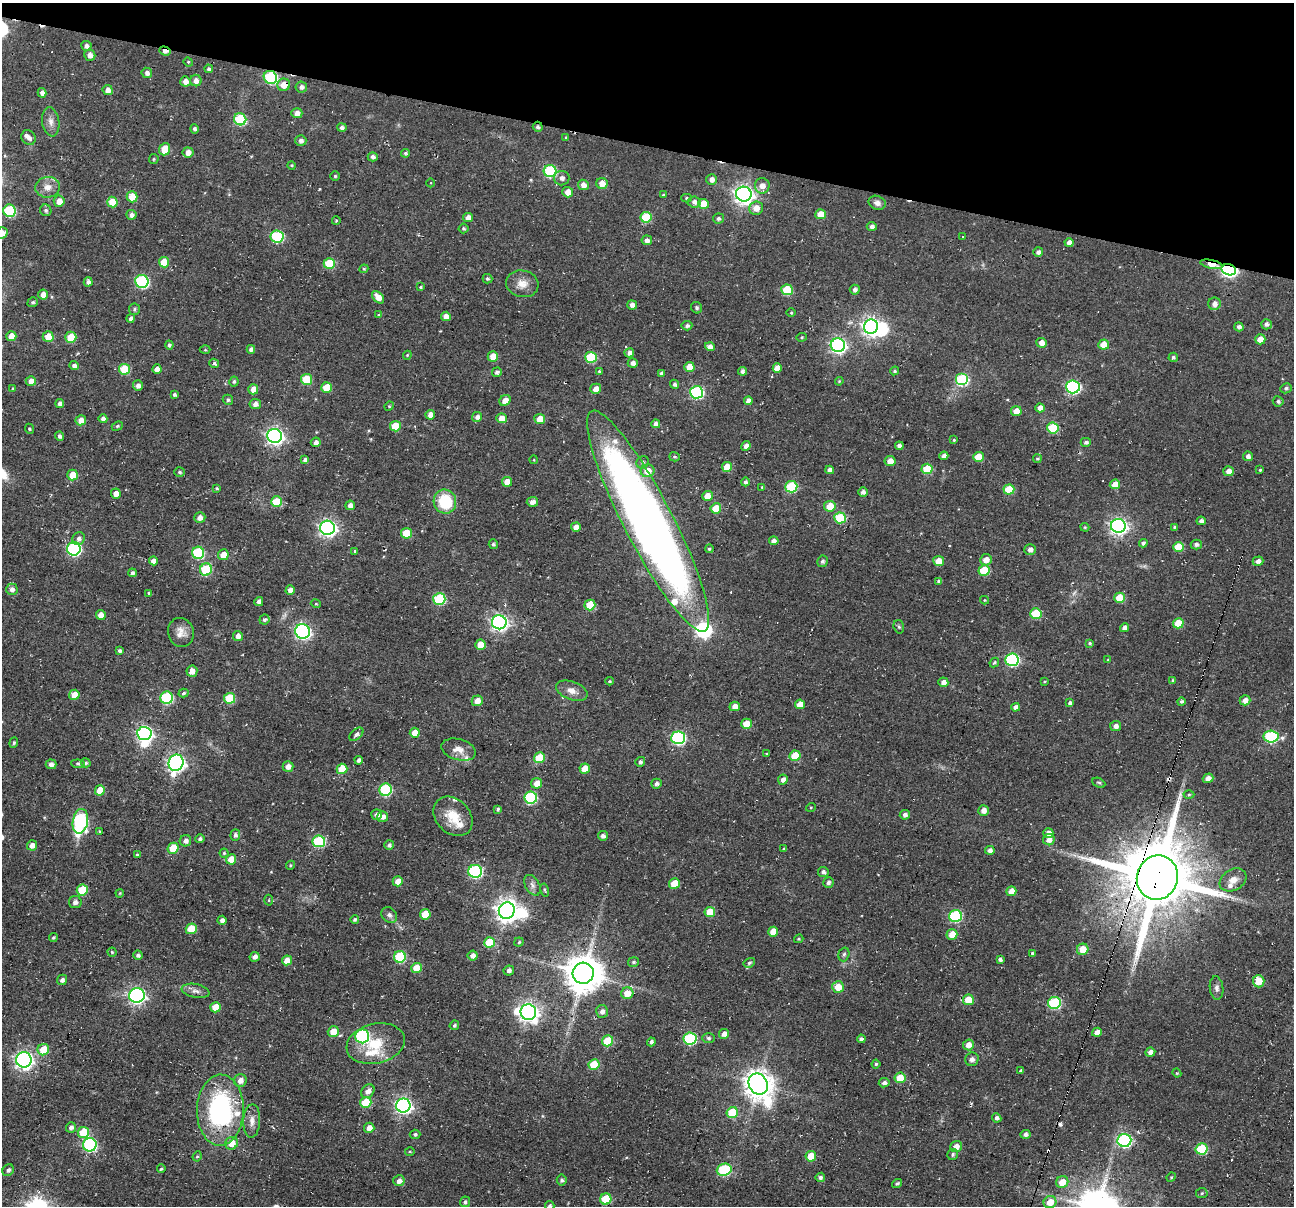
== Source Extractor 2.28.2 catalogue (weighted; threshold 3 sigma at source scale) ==
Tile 2 of 4 x 4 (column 2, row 1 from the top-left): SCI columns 1299-2590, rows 3772-4975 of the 5174 x 5222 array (HDU 1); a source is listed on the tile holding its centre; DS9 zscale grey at full resolution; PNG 1296 x 1208 px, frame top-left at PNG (2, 3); each listed source drawn as its Kron ellipse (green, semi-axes under 4 px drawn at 4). Shown black and unused: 12% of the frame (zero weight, under 2 of 3 exposures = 2% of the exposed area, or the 3 px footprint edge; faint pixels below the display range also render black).
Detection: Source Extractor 2.28.2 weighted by HDU 2 'WHT'; one run over the whole footprint, this tile lists its part. Background 0.0471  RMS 0.008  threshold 0.0362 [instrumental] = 3 sigma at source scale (4.5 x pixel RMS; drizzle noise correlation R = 1.50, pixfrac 1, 0.05/0.05 arcsec/px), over >= 5 px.
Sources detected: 461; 2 too faint to see at this stretch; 4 inside a brighter object's white glare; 8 cosmic-ray / hot-pixel residue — neither listed nor drawn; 10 inside a brighter listed object's ellipse — not listed separately; the other 437 listed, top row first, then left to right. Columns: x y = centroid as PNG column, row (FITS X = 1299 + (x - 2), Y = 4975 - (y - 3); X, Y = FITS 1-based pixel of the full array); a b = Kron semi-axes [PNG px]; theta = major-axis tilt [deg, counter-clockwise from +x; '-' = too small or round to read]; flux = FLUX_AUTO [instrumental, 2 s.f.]
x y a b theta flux
86 46 5 5 - 3
165 51 6 4 -19 4.5
90 55 6 5 - 4.9
188 62 5 4 - 0.91
209 69 4 4 - 1.6
147 73 5 5 - 3
270 77 7 6 - 88
185 81 5 5 - 5.2
196 81 6 5 - 4.3
284 85 6 6 - 10
301 87 6 5 - 2.8
108 90 5 5 - 4.7
42 93 5 4 - 3.2
297 113 5 5 - 4.3
240 119 6 6 - 54
51 122 15 8 -82 5.5
342 127 5 4 - 2.4
538 127 5 5 - 2.2
195 129 5 4 - 1.9
566 137 4 3 - 0.82
28 138 8 6 -53 3.9
301 141 5 5 - 3.1
165 149 6 5 - 16
188 152 5 5 - 5.8
405 153 4 4 - 1.5
373 157 5 4 - 2.5
154 159 5 4 - 0.96
292 165 4 4 - 1.1
550 171 6 6 - 67
335 176 4 4 - 1.2
562 178 7 7 - 3.4
712 179 5 5 - 4
431 183 4 3 - 0.6
602 183 6 5 - 7.8
583 185 5 5 - 4.9
762 186 8 7 - 6.8
48 187 12 10 6 7.3
568 192 5 5 - 7.8
744 194 8 7 - 440
663 195 4 3 - 0.9
132 197 5 5 - 13
686 198 5 4 - 1.2
59 201 5 5 - 6.6
112 202 5 5 - 14
694 202 6 5 - 3.9
877 203 9 7 -23 4
703 204 5 5 - 14
756 208 7 6 - 7.7
46 210 6 5 - 1.9
10 211 6 6 - 63
821 214 5 5 - 11
131 215 5 5 - 3.2
646 217 6 5 - 30
468 218 5 4 - 6
718 218 5 5 - 2.1
336 221 4 3 - 0.73
872 226 5 4 - 2.9
463 228 5 5 - 1.3
2 233 6 5 - 5.9
277 236 6 6 - 69
963 236 3 3 - 2.4
647 240 5 5 - 3.2
1069 243 4 4 - 4.2
1038 252 5 4 - 2.8
164 262 5 5 - 16
329 264 6 5 - 34
1211 264 11 4 -12 15
364 269 4 4 - 0.99
1229 270 7 5 -15 220
487 279 5 4 - 1.6
142 281 7 6 - 100
88 282 4 4 - 2.6
522 284 16 13 -14 9
421 287 4 3 - 1.1
787 290 5 5 - 28
855 290 5 5 - 2.9
43 294 5 5 - 6
378 297 7 4 -48 7.1
33 302 5 4 - 1.4
1214 304 6 6 - 4.2
632 305 5 4 - 3.8
697 308 6 5 - 1.4
134 309 5 5 - 1.6
791 313 5 3 - 0.89
379 315 4 4 - 1
446 316 5 5 - 5.6
131 318 4 4 - 2.9
1266 324 5 5 - 2.8
687 326 5 4 - 2.1
871 327 7 7 - 360
1239 327 5 4 - 2.6
11 336 5 5 - 8.9
48 337 5 5 - 15
71 337 5 5 - 17
802 337 5 4 - 0.96
1260 339 5 5 - 7
1042 343 5 5 - 5.5
169 345 4 4 - 1.8
838 345 7 6 - 230
1104 345 5 5 - 13
710 347 5 4 - 4.9
251 349 4 4 - 2.6
205 350 5 3 - 0.85
629 353 5 4 - 4.2
407 355 4 4 - 0.92
493 356 5 5 - 10
591 357 6 5 - 39
1173 357 4 4 - 1.6
214 363 5 4 - 2.1
633 363 5 4 - 3.6
74 366 5 4 - 2.6
689 367 5 5 - 10
777 368 5 4 - 6.8
124 369 5 5 - 27
157 369 5 4 - 4.5
599 371 4 3 - 0.93
743 371 4 4 - 2.8
895 371 4 3 - 1.2
497 372 5 4 - 2.2
662 374 4 4 - 2.7
307 379 5 5 - 27
962 380 6 6 - 71
31 381 5 5 - 5.1
234 381 5 4 - 1.5
839 381 4 3 - 0.81
675 384 5 4 - 2.1
138 386 5 5 - 3.3
326 387 5 5 - 15
1073 387 7 6 - 140
13 388 3 3 - 0.66
1286 388 6 5 - 1.6
253 389 5 5 - 7.2
596 389 5 5 - 5.8
696 392 6 6 - 110
174 395 4 4 - 1.8
228 400 5 5 - 1.5
505 400 6 5 - 6.6
748 401 4 4 - 3.9
1278 401 5 5 - 1.6
60 404 4 4 - 3.2
255 404 5 5 - 3.9
389 406 5 4 - 0.91
1040 408 5 4 - 4.7
1016 411 5 5 - 8.7
430 415 5 5 - 5.2
477 417 5 5 - 3.2
502 418 5 5 - 9
103 419 4 4 - 3.2
540 419 5 5 - 11
81 420 5 5 - 7
656 424 4 4 - 3.6
117 426 6 4 23 1.2
395 426 5 5 - 20
1053 428 6 5 - 33
29 429 5 4 - 1.1
60 436 4 4 - 2.3
275 436 7 7 - 280
954 440 3 3 - 0.94
316 442 5 5 - 3.2
1086 442 5 4 - 2.1
746 446 5 4 - 4.4
899 446 4 4 - 3.1
944 456 4 4 - 3.5
1248 456 5 5 - 3
674 457 5 4 - 1.2
978 457 5 5 - 14
1037 459 4 4 - 1
305 460 4 4 - 2.2
534 460 4 3 - 0.51
890 461 5 5 - 6
643 462 6 6 - 2
727 467 5 5 - 11
927 469 5 5 - 24
830 470 4 4 - 3.9
1260 470 3 3 - 0.94
648 471 7 6 - 12
1229 471 5 5 - 5.5
180 472 5 4 - 1.4
72 475 5 5 - 12
507 482 5 5 - 7.8
745 482 4 4 - 2.2
1115 484 5 5 - 9.2
762 487 3 3 - 0.58
791 487 6 5 - 49
217 488 4 3 - 1
1009 490 5 5 - 21
863 492 4 4 - 3.3
116 494 5 5 - 5.8
707 496 5 5 - 8.2
276 502 5 5 - 27
445 502 12 11 - 36
532 502 6 5 - 3.3
350 505 5 4 - 4.2
830 506 6 5 - 14
716 508 5 5 - 15
200 517 5 5 - 4.5
840 518 6 5 - 36
648 521 124 24 -63 850
1201 521 4 4 - 2.7
1118 526 7 7 - 300
576 527 5 4 - 5.9
1085 527 4 3 - 0.95
1174 527 4 3 - 0.9
327 528 7 7 - 300
406 533 5 5 - 19
79 539 7 6 - 2.8
774 541 5 4 - 2.7
1143 543 4 4 - 2.4
493 544 5 4 - 1.7
1196 544 5 5 - 2.6
1178 547 5 5 - 18
74 549 7 6 - 130
709 549 4 4 - 1.3
1030 550 5 5 - 3.9
355 551 3 3 - 0.87
198 553 6 6 - 57
223 555 5 5 - 9.8
986 560 6 5 - 6.5
153 561 4 4 - 4.3
822 561 6 5 - 2
939 561 5 5 - 9.6
1258 561 5 4 - 3.9
206 570 6 6 - 41
984 571 5 5 - 28
132 573 4 4 - 1.9
939 581 4 3 - 2.2
12 589 6 5 - 3.3
290 590 5 4 - 4.6
149 593 4 4 - 1.1
1120 598 5 5 - 17
439 599 6 6 - 56
984 600 4 4 - 0.86
259 602 5 4 - 3.5
316 604 5 3 - 0.69
590 605 5 5 - 23
1036 614 5 5 - 32
101 615 5 4 - 6
264 620 5 5 - 1.8
499 622 7 7 - 280
1178 623 5 5 - 18
899 627 7 5 -73 1.5
1124 628 4 4 - 4.4
303 631 7 7 - 210
181 632 15 13 -68 7.7
238 636 5 5 - 4.3
1090 643 4 3 - 1.2
480 645 5 5 - 12
119 651 4 4 - 2
1012 660 6 6 - 110
1108 660 4 3 - 0.72
994 662 5 3 - 1.2
192 671 5 5 - 5.4
1173 680 4 3 - 1.3
609 681 4 3 - 0.8
1045 681 3 3 - 0.77
943 682 5 5 - 4.7
572 691 16 9 -21 6.7
184 693 5 4 - 1.6
74 695 5 5 - 9
167 698 6 6 - 66
230 698 5 5 - 27
1245 700 5 5 - 5.2
477 701 5 5 - 7.1
1181 701 4 4 - 2
1070 703 4 4 - 2.6
800 704 5 5 - 8.5
735 706 5 5 - 6.3
1016 707 4 4 - 3.6
746 724 5 5 - 11
1116 726 5 5 - 3.4
144 733 7 6 - 230
415 733 5 5 - 8.2
356 734 8 5 41 2.8
1271 737 7 6 - 91
678 738 7 6 - 130
14 743 5 4 - 1.1
458 750 18 10 -15 7.6
767 754 4 3 - 0.78
795 756 5 5 - 20
539 758 5 5 - 22
359 760 4 4 - 3.2
640 762 5 4 - 2.2
86 763 5 4 - 1.3
176 763 8 7 - 300
51 764 5 5 - 3.8
78 764 7 4 -6 1.6
288 766 5 5 - 5.7
342 769 5 5 - 19
585 769 5 5 - 12
1208 778 5 4 - 4.9
783 780 5 5 - 3.8
537 783 5 5 - 6.9
1099 783 7 4 -27 1.3
656 784 5 5 - 2.4
100 790 5 5 - 15
386 790 6 6 - 72
1189 795 5 3 - 1
531 797 6 6 - 78
811 807 5 3 - 0.68
498 809 4 3 - 1.7
983 810 5 5 - 5.1
377 815 5 5 - 3.9
905 815 5 5 - 2.9
453 816 22 17 -46 18
383 817 5 5 - 3.8
80 821 12 7 81 110
99 831 3 2 - 0.74
1048 833 5 5 - 4.7
235 835 5 5 - 2.2
603 836 5 5 - 2.8
200 839 4 4 - 1.8
1049 840 6 5 - 6
185 841 6 5 - 3.5
319 841 6 6 - 67
32 845 5 5 - 5.4
389 845 5 4 - 2.5
173 848 5 5 - 22
783 849 4 3 - 0.93
990 850 5 4 - 3.4
224 853 4 4 - 1.1
137 855 4 3 - 1.4
231 859 5 5 - 11
290 865 5 4 - 0.98
475 871 7 6 - 120
823 872 5 5 - 2.6
1157 877 22 20 72 8500
1233 880 14 10 31 7.7
398 881 5 5 - 7
674 883 5 5 - 17
828 883 5 5 - 1.9
532 885 11 7 -59 3.2
82 890 5 5 - 26
545 890 7 3 -77 0.94
1011 891 5 4 - 8.4
120 893 4 3 - 0.7
269 900 5 3 - 0.83
75 902 6 6 - 3.6
507 911 8 8 - 610
710 912 5 5 - 13
425 914 5 5 - 19
389 915 8 7 - 3
955 916 6 6 - 75
222 920 4 4 - 3.2
355 920 4 4 - 2
191 929 5 5 - 20
773 932 5 5 - 10
952 934 5 5 - 9.9
53 938 4 3 - 1.4
799 939 5 4 - 0.94
489 942 5 5 - 23
519 942 4 4 - 1.1
1083 949 6 5 - 13
112 952 4 4 - 1
1032 953 4 4 - 1.2
844 954 7 5 73 1.7
138 955 5 4 - 2
473 956 5 5 - 3.7
255 957 5 4 - 3.5
400 957 6 5 - 55
1000 959 4 4 - 2.1
287 960 5 5 - 7.5
634 962 5 5 - 1.6
749 963 6 4 30 1.4
417 968 5 5 - 13
509 970 5 5 - 2.6
583 973 10 10 - 2300
62 980 5 5 - 2.5
1259 981 6 6 - 14
838 987 6 5 - 12
1217 988 12 6 -83 3.1
196 991 14 7 -10 3.9
627 993 6 6 - 12
137 995 8 7 - 220
968 1000 5 5 - 15
1054 1003 6 6 - 71
215 1007 5 5 - 12
602 1011 6 6 - 3.5
528 1012 8 7 - 420
454 1025 5 4 - 1.8
333 1032 5 5 - 12
1097 1032 5 4 - 6.4
724 1034 5 5 - 4.5
362 1036 7 7 - 100
690 1038 6 6 - 80
708 1038 6 5 - 1.7
861 1039 4 3 - 2.6
607 1041 5 5 - 25
651 1042 4 4 - 2.5
376 1044 29 20 13 27
968 1045 5 5 - 6.3
43 1050 6 5 - 21
1150 1052 5 4 - 3.7
972 1059 7 6 - 2.9
24 1060 7 7 - 360
876 1064 4 4 - 1.2
594 1065 5 5 - 23
1021 1071 3 3 - 1.4
1177 1073 4 4 - 0.9
900 1078 5 5 - 15
240 1081 6 6 - 5.3
884 1083 5 4 - 2.5
758 1084 11 9 -60 1100
368 1091 7 6 - 4.7
366 1102 5 5 - 33
403 1105 7 7 - 270
220 1110 35 23 89 130
732 1112 6 5 - 28
997 1118 5 4 - 2.4
252 1121 17 8 87 6.1
71 1127 5 5 - 2.9
369 1128 5 5 - 5.3
83 1132 6 5 - 27
415 1134 5 4 - 1.7
1025 1134 5 4 - 2.9
1124 1140 7 6 - 130
231 1143 6 6 - 11
90 1145 7 6 - 120
956 1147 6 5 - 6.5
1202 1149 6 5 - 43
410 1151 5 3 - 0.88
953 1154 6 5 - 1.6
197 1156 5 4 - 1.2
811 1156 5 5 - 14
161 1169 4 4 - 1.3
8 1170 6 5 - 1.8
724 1170 7 6 - 70
820 1177 5 4 - 2
1171 1177 5 4 - 0.89
562 1180 5 5 - 1.7
399 1181 5 5 - 3.8
1062 1182 6 5 - 10
897 1183 5 4 - 1.7
1202 1193 6 5 - 1.4
606 1199 6 5 - 32
465 1202 5 5 - 1.8
1050 1202 6 6 - 10
550 1206 4 4 - 1.6
Overlapping masked pixels (flux is a lower limit): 7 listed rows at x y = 165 51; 270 77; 284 85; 538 127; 1211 264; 1229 270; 1157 877
Isophote crosses this tile's border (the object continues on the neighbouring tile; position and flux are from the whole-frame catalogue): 3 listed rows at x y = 2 233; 11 336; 550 1206